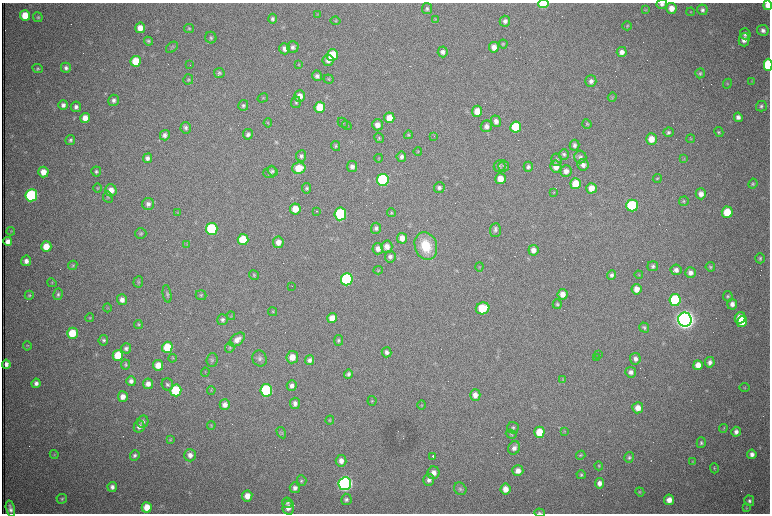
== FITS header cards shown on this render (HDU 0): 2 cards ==
NAXIS1  =                 1536 /fastest changing axis
NAXIS2  =                 1023 /next to fastest changing axis

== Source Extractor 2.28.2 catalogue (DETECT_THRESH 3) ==
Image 1536 x 1023 px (HDU 0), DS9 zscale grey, zoomed out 1/2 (1 PNG px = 2 x 2 image px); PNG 772 x 516 px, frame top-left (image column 1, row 1022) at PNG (2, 3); each listed source drawn as its Kron ellipse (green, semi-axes under 4 px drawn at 4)
Background 1060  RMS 16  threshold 49.4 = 3 sigma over >= 5 px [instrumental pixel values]
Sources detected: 338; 67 cannot appear on this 1/2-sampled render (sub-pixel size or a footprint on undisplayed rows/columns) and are neither listed nor drawn; the other 271 listed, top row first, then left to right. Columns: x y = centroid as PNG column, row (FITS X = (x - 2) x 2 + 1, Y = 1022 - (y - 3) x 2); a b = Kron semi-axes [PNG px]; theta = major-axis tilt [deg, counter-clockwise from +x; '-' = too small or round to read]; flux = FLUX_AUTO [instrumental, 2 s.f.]
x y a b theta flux
543 4 5 4 - 1.3e+05
662 4 5 4 - 1.1e+04
768 5 5 4 - 2.5e+04
671 8 5 5 - 3.5e+04
427 9 5 5 - 7.6e+03
645 10 3 3 - 2.8e+03
702 10 5 5 - 9.7e+03
691 12 4 3 - 2.5e+03
317 14 4 3 - 3.0e+03
25 15 5 5 - 6.7e+04
38 17 5 4 - 5.0e+03
272 19 5 4 - 8.0e+03
435 19 4 4 - 3.2e+03
336 21 5 4 - 4.0e+03
505 21 5 5 - 1.3e+04
627 26 4 4 - 4.1e+03
140 28 5 5 - 3.3e+04
189 29 5 4 - 4.6e+03
763 30 6 5 - 1.3e+04
745 34 5 5 - 9.8e+03
211 38 6 5 - 7.4e+03
744 40 7 5 77 2.4e+04
148 41 4 4 - 5.9e+03
503 44 4 4 - 3.5e+03
172 47 7 4 42 5.6e+03
293 47 6 5 - 1.0e+04
494 47 5 5 - 3.0e+04
285 49 5 5 - 1.8e+04
443 52 5 5 - 1.3e+04
622 52 5 5 - 1.7e+04
332 55 6 5 - 1.2e+05
328 60 6 5 - 1.6e+04
136 61 5 5 - 9.0e+04
299 64 3 3 - 2.4e+03
190 65 2 1 - 9.8e+04
768 65 6 4 90 2.3e+05
66 68 5 5 - 1.1e+04
38 69 5 4 - 5.1e+03
219 73 5 5 - 6.1e+03
700 73 5 4 - 5.3e+03
317 76 5 5 - 1.0e+04
188 79 5 4 - 4.9e+03
328 79 5 4 - 4.2e+03
591 81 6 5 - 1.3e+04
752 81 3 2 - 1.9e+03
727 84 5 3 - 2.9e+03
299 96 6 5 - 3.4e+04
612 97 5 4 - 3.6e+03
263 98 5 3 - 3.5e+03
113 100 5 5 - 1.1e+04
296 102 6 5 - 6.3e+03
63 105 5 5 - 1.3e+04
243 105 5 5 - 7.5e+03
761 106 5 5 - 7.0e+03
76 107 5 5 - 1.2e+04
320 107 5 5 - 9.4e+04
477 111 5 5 - 4.3e+04
738 117 5 4 - 1.3e+04
85 118 5 5 - 3.1e+04
389 118 5 5 - 4.4e+04
496 121 5 5 - 1.8e+04
268 123 5 4 - 3.5e+03
343 123 6 2 -45 3.4e+03
587 124 5 3 - 3.2e+03
347 125 5 3 - 3.3e+03
377 125 5 5 - 2.4e+04
486 126 6 5 - 1.6e+04
516 127 5 5 - 1.4e+05
186 128 6 5 - 8.4e+03
668 132 5 5 - 7.6e+03
719 132 5 4 - 4.0e+03
248 134 5 5 - 1.0e+04
165 135 5 5 - 1.2e+04
408 135 4 4 - 4.2e+03
434 136 2 2 - 1.1e+03
379 138 5 4 - 4.1e+03
651 139 5 5 - 4.4e+04
691 139 4 3 - 3.0e+03
70 140 5 4 - 7.4e+03
574 145 5 5 - 1.0e+04
336 146 5 4 - 5.6e+03
418 152 4 4 - 3.1e+03
564 154 5 5 - 6.7e+03
301 156 5 5 - 8.7e+03
401 157 5 5 - 1.2e+04
580 157 6 6 - 1.0e+04
147 158 5 4 - 1.2e+04
379 158 4 3 - 2.9e+03
684 159 4 2 - 2.6e+03
557 160 6 5 - 6.7e+03
583 165 6 5 - 1.5e+04
500 166 6 6 - 7.3e+03
504 166 5 5 - 6.0e+03
352 167 5 5 - 1.4e+04
528 167 5 4 - 9.2e+03
556 167 6 5 - 3.2e+04
299 168 7 5 13 7.3e+04
96 171 5 4 - 7.0e+03
272 171 5 4 - 6.2e+03
566 171 6 5 - 2.0e+04
43 172 5 5 - 3.8e+04
270 172 7 5 20 8.5e+03
657 178 5 3 - 3.6e+03
500 179 5 5 - 4.4e+04
383 180 6 6 - 4.9e+05
576 184 5 5 - 8.5e+04
753 184 5 4 - 5.1e+03
98 188 5 3 - 2.9e+03
307 188 5 4 - 7.0e+03
439 188 5 5 - 1.0e+04
591 188 5 5 - 3.5e+04
111 190 6 6 - 3.6e+04
554 192 3 2 - 1.5e+03
701 194 5 5 - 2.0e+04
31 195 6 6 - 3.8e+05
108 197 6 5 - 6.0e+03
684 201 5 4 - 4.6e+03
148 204 6 6 - 1.4e+04
632 205 6 6 - 2.6e+05
295 209 5 5 - 4.8e+04
316 211 2 2 - 3.6e+03
727 212 5 5 - 8.5e+04
178 213 4 4 - 3.0e+03
391 213 4 3 - 3.5e+03
340 214 6 5 - 2.8e+05
376 228 5 5 - 9.7e+03
212 229 6 5 - 2.9e+05
495 230 7 5 87 8.7e+03
11 231 4 4 - 3.1e+03
141 234 5 5 - 5.7e+03
402 238 5 5 - 2.6e+04
243 240 5 5 - 1.1e+05
8 241 4 4 - 1.8e+04
278 242 6 5 - 2.4e+04
187 244 3 2 - 2.0e+03
426 246 14 11 -72 1.2e+05
46 247 5 5 - 5.1e+04
387 247 6 5 - 2.4e+04
378 249 6 5 - 1.9e+04
533 250 5 5 - 2.3e+04
390 257 6 5 - 1.1e+04
760 258 5 5 - 6.5e+03
26 261 5 5 - 1.7e+04
73 265 5 4 - 4.1e+03
653 266 5 5 - 8.6e+03
479 267 4 4 - 3.4e+03
710 267 5 4 - 4.8e+03
378 270 5 3 - 2.8e+03
676 270 5 5 - 1.5e+04
690 273 5 5 - 1.7e+04
254 275 5 4 - 4.1e+03
612 275 5 4 - 9.9e+03
639 275 4 3 - 2.6e+03
347 279 6 6 - 4.4e+05
138 282 5 4 - 5.4e+03
52 283 5 3 - 3.7e+03
292 286 2 1 - 4.0e+03
636 289 5 5 - 3.0e+04
58 294 6 5 - 6.9e+03
167 294 9 4 -81 7.0e+03
563 294 5 5 - 2.7e+04
29 295 5 4 - 4.7e+03
201 295 5 5 - 5.6e+03
728 296 5 5 - 6.1e+03
122 300 5 5 - 1.9e+04
675 300 6 5 - 2.8e+05
557 304 5 4 - 5.9e+03
732 304 5 5 - 1.6e+04
107 308 4 3 - 2.7e+03
483 308 7 6 - 1.2e+05
273 312 5 3 - 3.2e+03
231 316 4 3 - 2.8e+03
90 318 4 4 - 3.7e+03
332 318 5 5 - 3.8e+04
740 318 6 5 - 7.2e+04
685 319 7 7 - 4.2e+06
222 320 5 5 - 8.2e+03
742 322 5 5 - 5.7e+04
138 325 5 4 - 4.7e+03
644 327 5 4 - 5.5e+03
72 333 5 5 - 8.5e+04
103 340 5 5 - 7.1e+03
237 340 9 5 38 2.4e+04
339 340 5 4 - 5.8e+03
27 346 4 4 - 3.8e+03
167 347 5 5 - 9.4e+04
126 348 5 5 - 9.2e+03
230 348 5 4 - 5.1e+03
386 352 5 5 - 1.1e+04
599 354 2 2 - 3.2e+03
118 355 5 5 - 9.6e+04
292 357 6 6 - 4.0e+04
596 357 2 1 - 2.2e+03
173 358 4 4 - 3.2e+03
260 358 8 7 - 1.3e+04
635 359 6 5 - 1.4e+04
212 360 7 5 86 7.8e+03
310 360 5 4 - 1.2e+04
710 362 5 5 - 1.2e+04
6 364 4 3 - 1.4e+04
125 364 5 4 - 5.4e+03
158 365 5 5 - 3.9e+04
698 365 5 4 - 2.9e+04
205 372 4 3 - 2.8e+03
631 372 5 5 - 1.2e+04
348 374 5 4 - 7.8e+03
563 379 3 2 - 2.4e+03
131 381 5 5 - 1.3e+04
36 383 5 4 - 1.3e+04
148 384 5 5 - 1.9e+04
167 384 6 5 - 8.0e+03
292 386 5 5 - 1.4e+04
745 388 5 3 - 3.2e+03
176 390 6 5 - 2.0e+05
211 390 4 4 - 3.4e+03
266 390 6 6 - 3.6e+05
475 395 5 5 - 2.3e+04
123 397 5 5 - 2.6e+04
372 401 5 4 - 4.0e+03
295 403 6 5 - 1.4e+04
225 405 5 5 - 2.0e+04
422 405 5 3 - 3.2e+03
638 408 5 5 - 3.0e+04
330 420 4 4 - 3.4e+03
143 421 6 5 - 9.7e+03
211 425 4 3 - 2.9e+03
139 427 6 5 - 1.4e+04
513 428 6 5 - 6.7e+03
723 428 4 3 - 3.1e+03
565 431 3 2 - 2.1e+03
539 432 5 5 - 6.8e+04
736 432 5 4 - 1.3e+04
281 433 6 4 -58 5.3e+03
511 434 5 3 - 3.6e+03
170 440 4 4 - 3.2e+03
701 443 5 4 - 6.7e+03
514 448 7 5 63 1.6e+04
54 454 4 4 - 3.3e+03
752 454 5 4 - 1.6e+04
135 455 5 4 - 8.2e+03
190 455 6 6 - 1.9e+04
581 455 5 4 - 3.8e+03
433 456 2 2 - 1.7e+05
629 457 5 4 - 6.8e+03
341 461 5 5 - 2.1e+04
692 462 4 3 - 3.0e+03
599 466 4 4 - 3.7e+03
714 468 5 4 - 4.0e+03
518 471 5 5 - 2.5e+04
433 473 6 6 - 2.5e+04
581 475 5 4 - 5.9e+03
429 480 6 5 - 1.4e+04
301 481 5 5 - 5.5e+03
599 483 5 4 - 1.7e+04
345 484 6 6 - 1.5e+06
112 487 5 4 - 1.3e+04
295 488 5 5 - 1.2e+04
460 489 7 5 -49 8.8e+03
505 489 5 5 - 2.9e+04
640 492 5 4 - 4.0e+03
247 496 5 5 - 3.0e+04
62 499 5 4 - 5.4e+03
346 499 5 5 - 8.4e+03
669 500 5 5 - 2.8e+04
749 501 5 5 - 8.3e+03
287 503 5 5 - 6.9e+03
147 507 5 5 - 4.8e+04
288 508 7 6 - 2.4e+04
746 508 4 3 - 3.1e+03
10 509 8 4 -78 1.5e+04
540 513 5 3 - 4.4e+03
At the frame edge (FLAGS 8, measured only in part): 5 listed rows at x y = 543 4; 662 4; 768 5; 768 65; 540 513
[67 sub-pixel or undisplayed-footprint detections neither listed nor drawn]